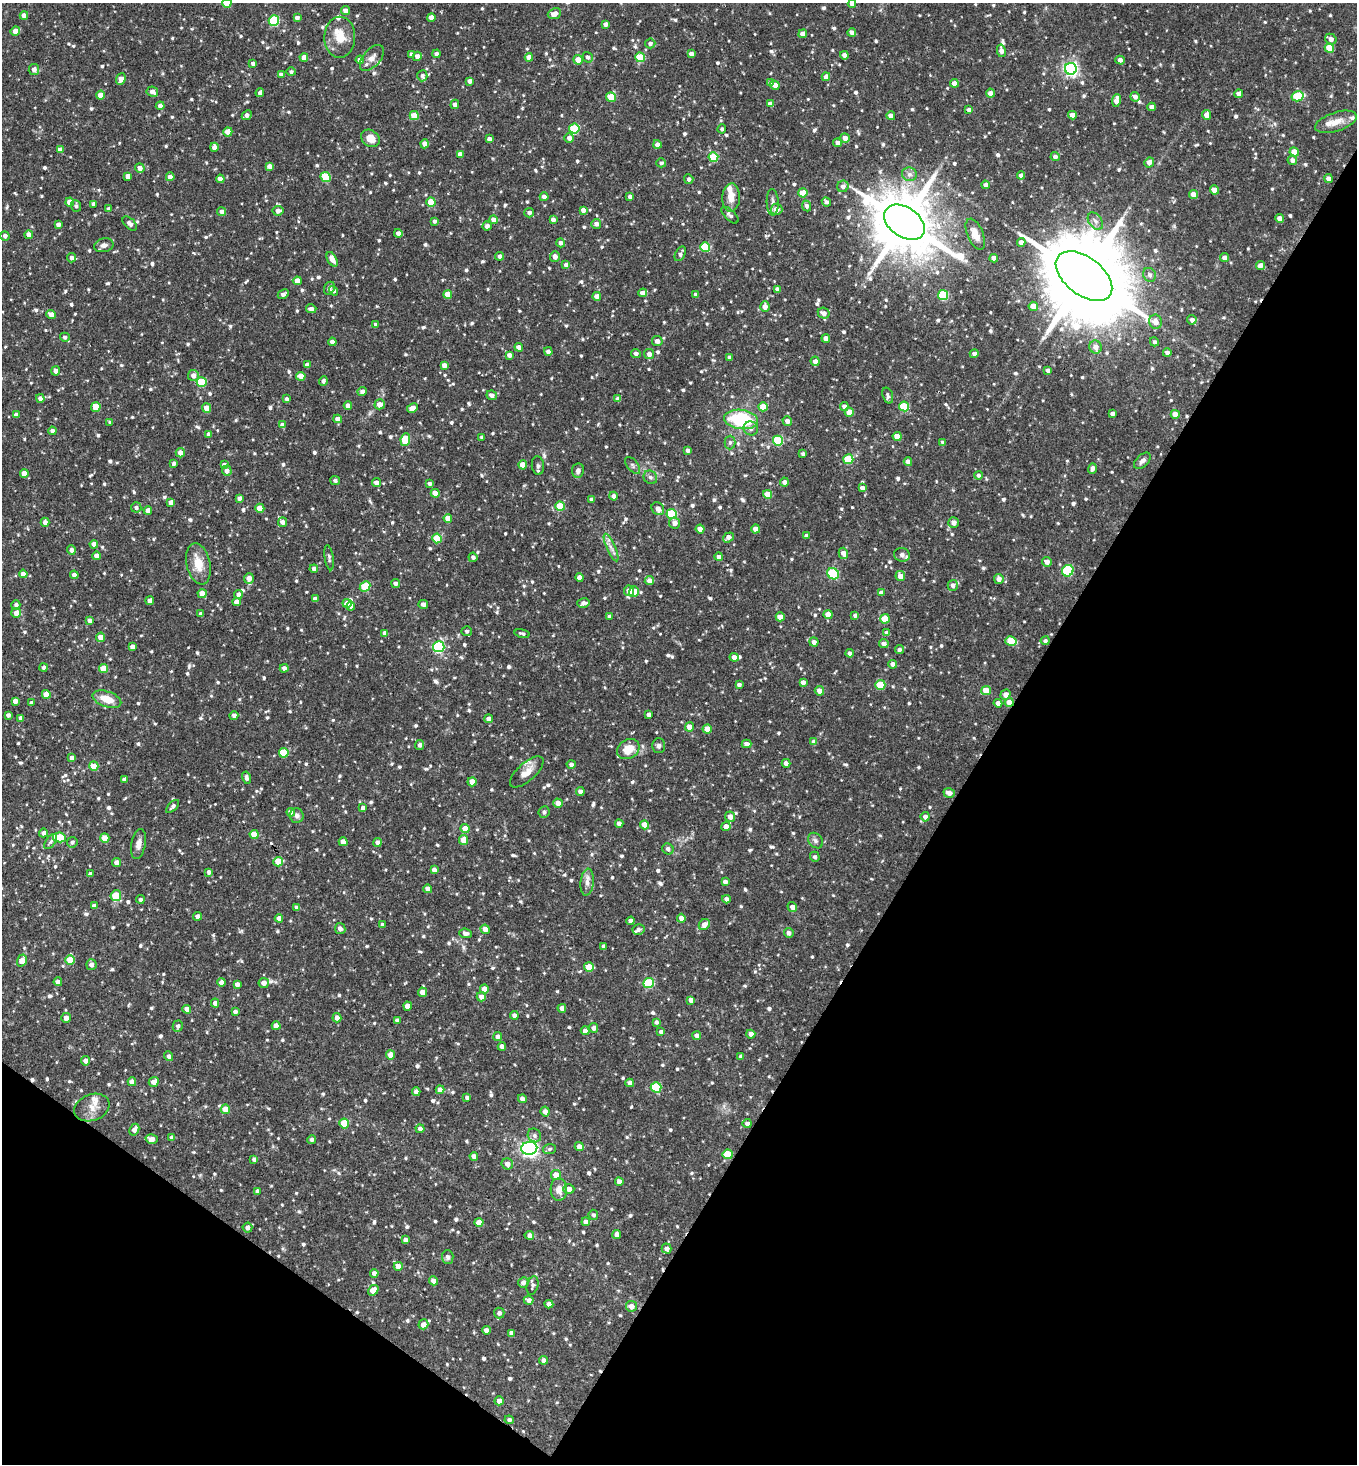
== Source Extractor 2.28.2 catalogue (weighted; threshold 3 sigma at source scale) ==
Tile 15 of 4 x 4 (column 3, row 4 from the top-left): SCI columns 3001-4355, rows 3-1464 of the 5861 x 5853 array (HDU 1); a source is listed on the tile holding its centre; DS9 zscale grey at full resolution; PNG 1359 x 1466 px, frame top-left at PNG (2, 3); each listed source drawn as its Kron ellipse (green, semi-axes under 4 px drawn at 4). Shown black and unused: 33% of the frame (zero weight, under 2 of 3 exposures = <1% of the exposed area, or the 3 px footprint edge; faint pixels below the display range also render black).
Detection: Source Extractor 2.28.2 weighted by HDU 2 'WHT'; one run over the whole footprint, this tile lists its part. Background 0.0914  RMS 0.0057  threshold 0.0256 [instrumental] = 3 sigma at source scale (4.5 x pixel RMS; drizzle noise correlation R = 1.50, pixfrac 1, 0.05/0.05 arcsec/px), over >= 5 px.
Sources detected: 1014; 3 cosmic-ray / hot-pixel residue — neither listed nor drawn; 14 inside a brighter listed object's ellipse — not listed separately; of the other 997, all 500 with FLUX_AUTO >= 1.34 (the completeness limit of this list) listed and drawn (497 fainter detections not listed), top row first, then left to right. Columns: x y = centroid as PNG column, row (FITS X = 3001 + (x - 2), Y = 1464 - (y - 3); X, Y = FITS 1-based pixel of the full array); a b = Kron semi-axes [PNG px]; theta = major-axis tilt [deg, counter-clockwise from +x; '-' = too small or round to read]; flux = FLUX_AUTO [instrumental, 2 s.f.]
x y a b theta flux
227 3 4 4 - 12
852 4 4 4 - 3.4
345 10 4 4 - 3.7
554 14 7 5 22 4.1
24 16 4 4 - 3
431 17 4 4 - 4.7
297 18 4 4 - 2.5
274 21 5 5 - 42
606 24 4 4 - 2.9
15 31 5 4 - 6.3
852 32 4 4 - 3.5
803 34 4 4 - 3.2
340 37 20 15 90 10
1331 39 6 5 - 3.1
650 43 5 5 - 1.6
1329 48 5 4 - 13
1001 51 6 4 -80 3.3
411 54 4 3 - 1.3
436 54 4 4 - 2.2
691 54 4 4 - 3
844 55 4 4 - 2.6
417 56 5 4 - 3.2
304 57 4 4 - 4.3
529 57 4 4 - 3.9
588 57 5 5 - 1.5
640 57 5 5 - 22
372 58 15 8 49 3.9
360 60 4 4 - 3
578 60 5 4 - 6
1120 60 5 4 - 2.4
253 63 4 3 - 1.6
1071 69 6 6 - 150
34 70 5 5 - 2.6
291 72 4 4 - 1.4
281 74 4 4 - 2.1
422 76 5 5 - 1.6
826 77 4 4 - 3.8
121 79 6 4 68 5.5
470 81 4 4 - 3
771 83 4 3 - 1.4
954 83 4 4 - 5.3
775 85 5 4 - 4
152 92 6 5 - 2.8
260 93 4 3 - 1.9
990 93 4 4 - 2.7
1239 94 4 4 - 3.7
101 95 4 4 - 4.5
1298 96 6 5 - 24
611 97 5 4 - 15
1135 97 5 4 - 2.5
1116 101 6 4 81 3.6
455 104 5 4 - 2.7
770 104 4 4 - 3.3
160 106 4 4 - 3.1
1152 107 4 4 - 2.9
969 110 4 4 - 3.1
247 115 5 4 - 2.2
1072 115 4 4 - 4.3
1206 115 5 4 - 4.1
414 116 4 4 - 13
891 116 4 4 - 3.3
1336 122 22 9 18 6.9
574 129 5 5 - 31
722 129 4 4 - 1.3
228 132 4 4 - 7.2
370 138 10 8 -35 6.9
569 138 5 4 - 2.8
845 138 5 4 - 3.5
489 139 4 4 - 2.6
838 143 4 4 - 2.6
424 144 4 4 - 2.9
657 144 4 4 - 3.4
214 147 4 4 - 3.2
60 150 4 4 - 4.5
1294 152 5 4 - 9.1
460 154 4 4 - 3.3
713 157 5 4 - 23
1055 157 4 4 - 2.3
1292 160 5 4 - 2.7
1149 162 5 4 - 3.3
661 163 5 4 - 1.5
269 166 4 4 - 3.1
140 168 5 4 - 3.6
909 174 7 6 - 2.4
1021 175 4 4 - 2.4
128 176 4 4 - 3
170 177 4 4 - 4.2
326 177 5 5 - 23
1329 178 4 4 - 3.2
220 179 4 4 - 3.9
689 179 5 4 - 1.8
985 185 4 4 - 2.1
843 186 6 5 - 2.5
1214 190 4 4 - 5.7
803 193 4 4 - 8.2
1193 195 4 4 - 5.5
544 197 4 4 - 3.1
630 197 4 4 - 2.8
731 198 14 9 88 6.4
70 202 4 4 - 5.3
431 202 4 4 - 14
773 202 13 6 -88 2.3
826 202 5 4 - 1.7
93 204 4 3 - 1.8
76 206 6 5 - 1.4
807 206 5 4 - 1.7
109 209 4 4 - 1.7
777 209 6 5 - 3.7
583 210 4 4 - 2.6
278 211 5 5 - 2.9
222 212 4 4 - 3.1
529 213 5 4 - 1.9
730 215 11 5 -44 1.8
1280 218 4 4 - 4.1
493 220 4 4 - 4
553 220 4 4 - 2.5
434 221 4 3 - 1.4
1095 221 9 6 -54 2.4
904 222 22 15 -35 4700
130 223 9 5 -44 2.3
596 224 5 4 - 2.5
58 225 4 4 - 2.6
487 226 5 4 - 2.2
398 233 4 4 - 2.7
975 234 16 8 -68 5.8
29 235 4 4 - 3.6
5 236 5 4 - 2.3
1021 242 4 4 - 3
561 243 4 4 - 2.2
104 245 10 7 12 3
705 247 5 5 - 24
680 254 8 5 60 2
500 256 4 4 - 2.2
555 257 5 5 - 3.4
72 258 4 4 - 2.1
994 258 4 4 - 3.4
1224 258 4 4 - 3
332 259 8 4 -62 3.7
566 265 4 4 - 3.1
1260 265 4 4 - 3
1150 275 7 6 - 1.8
1084 276 32 19 -38 11000
297 281 4 4 - 4.8
329 288 7 5 66 1.7
777 289 4 4 - 2.7
334 291 5 4 - 1.5
643 293 5 4 - 3.4
283 294 6 3 28 1.9
448 294 4 4 - 8
696 294 4 4 - 1.7
943 295 5 5 - 31
597 296 4 4 - 3.3
1033 306 4 4 - 5.6
765 307 5 4 - 3.3
311 309 5 4 - 1.9
824 313 6 5 - 3.3
51 315 5 4 - 4.8
1192 320 5 4 - 2.5
1155 322 7 6 - 4
376 324 4 4 - 1.6
65 337 5 4 - 1.5
826 338 4 4 - 3.3
657 341 5 5 - 2.8
332 342 4 4 - 4.2
1154 342 5 4 - 1.4
519 347 4 4 - 4.5
1096 347 6 6 - 3.5
548 351 4 4 - 2.9
636 353 5 4 - 1.8
1167 353 4 4 - 2.3
649 354 5 5 - 2.8
974 354 5 4 - 2.4
509 355 4 4 - 2.8
729 357 4 4 - 2.2
815 361 5 4 - 2.9
307 365 4 4 - 3
444 365 4 4 - 3.2
1048 370 4 4 - 2.1
56 371 4 4 - 2.6
193 375 5 5 - 3.4
301 376 5 4 - 3.8
323 381 4 3 - 1.4
202 382 5 5 - 22
362 392 4 4 - 2.3
492 395 5 4 - 2.5
888 396 8 5 -71 1.5
40 398 4 4 - 3.1
286 399 4 3 - 1.5
618 399 4 4 - 2.8
380 404 5 5 - 4.1
348 406 4 4 - 2.9
844 406 4 4 - 2.6
904 406 5 5 - 25
96 407 5 4 - 15
763 407 4 4 - 8.9
207 408 5 4 - 8.4
412 408 6 4 27 3.8
849 412 4 4 - 9.2
1112 414 4 4 - 2
1175 414 4 4 - 4.9
16 415 4 4 - 2.4
338 419 4 4 - 3.5
741 419 17 9 -8 40
787 421 5 4 - 2.9
110 422 4 3 - 1.4
282 425 4 4 - 3
751 428 7 7 - 2
52 431 4 4 - 2.2
209 434 4 4 - 2.2
897 436 4 4 - 7.4
482 437 4 4 - 1.9
405 440 6 5 - 19
778 441 5 5 - 32
730 442 7 5 89 1.4
943 442 4 3 - 1.5
688 450 4 4 - 2
180 453 4 4 - 3.5
803 454 4 3 - 1.6
848 459 5 5 - 21
1142 461 10 6 46 2.3
908 462 4 4 - 3.1
174 463 4 3 - 1.5
224 465 4 4 - 2.8
523 465 4 4 - 8.7
633 465 10 5 -50 1.5
538 466 9 6 -82 1.6
1092 468 5 3 - 2.2
578 470 7 6 - 2.2
227 471 5 5 - 2.9
24 473 4 4 - 6
978 475 4 4 - 1.4
650 477 7 6 - 1.6
335 480 5 4 - 1.5
784 482 4 4 - 2.4
376 483 4 4 - 3
429 483 4 4 - 1.6
862 488 4 4 - 2.4
435 493 4 4 - 6.9
768 494 4 4 - 9.3
613 496 4 4 - 2.5
239 498 4 4 - 1.9
591 499 4 3 - 1.5
171 502 4 4 - 3.2
560 506 5 4 - 16
136 507 5 5 - 1.5
260 508 4 4 - 7.9
658 509 7 5 -47 3.4
148 510 4 4 - 3.4
672 514 5 5 - 34
448 518 4 4 - 6.5
45 522 4 4 - 2.9
282 522 5 4 - 2.7
674 523 5 5 - 3
954 523 5 5 - 3.1
700 529 4 4 - 5.4
756 529 4 4 - 5.8
806 536 4 3 - 1.5
728 537 6 4 35 3.4
437 538 5 4 - 18
94 544 4 4 - 3.9
611 547 15 4 -66 2.9
71 550 4 4 - 2.3
843 553 5 4 - 3.5
902 555 8 7 - 2.6
96 556 4 4 - 2.9
473 557 4 4 - 1.7
719 557 4 4 - 2.8
329 558 13 4 -82 1.4
1047 562 5 4 - 3.2
198 564 21 12 -77 10
314 569 4 4 - 2.1
1068 571 6 5 - 41
23 574 4 4 - 3.3
833 574 6 5 - 40
74 575 4 4 - 2.9
900 576 5 5 - 4.2
580 577 4 4 - 3.6
249 578 5 5 - 4.3
999 579 5 4 - 3
649 581 4 4 - 3.8
395 584 4 4 - 2
953 585 5 5 - 2.4
365 587 6 5 - 21
629 591 5 5 - 4.8
634 592 5 5 - 8.6
881 593 4 4 - 3.1
202 594 4 4 - 6.7
238 595 4 4 - 3.4
315 599 4 4 - 3.2
150 601 4 4 - 3
236 602 4 4 - 3.9
347 603 4 4 - 3.7
583 603 6 4 15 2.4
423 604 5 4 - 2.1
16 605 5 4 - 1.7
351 606 4 4 - 2.9
16 613 5 5 - 4.3
201 614 4 4 - 1.9
828 615 4 4 - 6.4
855 615 4 4 - 1.5
610 616 4 4 - 2.5
780 617 4 4 - 6.9
885 619 5 4 - 8.8
90 620 4 4 - 2.5
467 631 5 5 - 1.4
385 633 4 4 - 2.6
522 633 7 4 -13 1.4
887 633 4 4 - 3.4
101 637 4 4 - 5.3
1011 641 5 5 - 16
1045 641 4 4 - 1.3
814 642 4 4 - 2.7
884 644 5 4 - 2.3
132 647 4 4 - 2.5
439 647 6 5 - 60
899 649 4 4 - 1.4
850 653 4 4 - 2.4
734 657 4 4 - 3.5
893 664 4 4 - 3
43 668 4 4 - 1.4
284 668 4 4 - 2.2
103 669 4 4 - 11
803 682 4 4 - 2.6
739 685 4 4 - 1.7
880 685 5 5 - 19
819 691 4 4 - 3.3
986 691 5 4 - 9.1
46 694 4 4 - 7.2
1005 695 5 5 - 3.6
107 699 15 7 -18 9.1
15 701 4 4 - 3.3
1009 702 4 4 - 7.3
31 703 4 3 - 1.6
998 703 4 4 - 2.9
8 715 4 4 - 1.9
649 715 4 4 - 2.5
234 716 4 4 - 2.7
21 718 4 4 - 3.6
489 719 4 4 - 3.5
689 727 4 4 - 5.4
707 729 4 4 - 7.4
814 742 4 4 - 3.3
746 744 5 4 - 3.4
420 745 5 4 - 1.8
659 746 7 6 - 1.8
628 749 12 9 33 10
284 753 5 4 - 18
72 758 4 4 - 3.1
786 763 4 4 - 2.8
571 764 4 4 - 1.9
94 766 4 4 - 8.6
527 772 21 9 42 6.2
246 778 6 4 -77 1.8
124 779 4 4 - 2.5
472 782 4 4 - 5.3
580 791 4 4 - 2.5
949 793 6 4 -17 3.5
558 803 5 4 - 4.2
173 806 8 4 45 1.4
363 808 4 4 - 3
291 812 4 4 - 4.2
544 812 6 5 - 1.6
297 816 7 7 - 2.1
730 817 5 5 - 3.7
925 817 4 4 - 2.6
619 824 4 4 - 3
645 825 4 4 - 6.9
726 826 4 4 - 3.2
465 829 4 4 - 7.6
43 833 4 4 - 2.1
254 834 4 4 - 11
59 837 6 5 - 22
105 838 4 4 - 7.8
464 840 5 4 - 7.4
815 841 8 6 -47 1.8
51 842 9 4 51 1.4
72 842 5 5 - 1.6
343 842 4 4 - 5.6
378 843 4 4 - 2.2
138 844 15 7 79 3.5
668 849 6 5 - 2.1
815 857 5 4 - 1.4
278 862 5 4 - 12
117 863 4 4 - 3.9
434 870 4 4 - 2.9
209 872 4 4 - 1.9
90 874 4 3 - 1.5
587 882 13 6 84 3.4
725 882 4 4 - 2.8
428 889 4 4 - 3.4
116 896 5 5 - 16
140 899 4 4 - 1.4
726 899 4 4 - 2.7
94 906 4 4 - 2.2
792 907 5 4 - 3.7
297 908 4 4 - 2.8
197 916 4 4 - 2.8
279 918 4 4 - 3
681 918 4 4 - 4
631 921 4 4 - 3
383 925 4 4 - 2.1
704 925 6 5 - 3.6
340 929 5 5 - 2.3
485 929 5 4 - 3.9
638 929 6 5 - 1.5
465 933 6 4 -5 2.2
789 933 5 4 - 2.2
604 946 4 4 - 2.5
22 960 6 4 73 7.1
70 960 5 4 - 15
91 965 5 5 - 3.1
589 967 5 4 - 13
58 982 4 4 - 3
222 982 4 4 - 3.2
264 983 5 5 - 3.5
649 983 5 5 - 31
237 984 4 4 - 2.7
484 989 4 4 - 6
422 992 4 4 - 3.9
481 997 4 4 - 3.4
691 1000 4 4 - 2.9
215 1003 4 4 - 2.5
408 1006 4 4 - 4.8
562 1008 4 4 - 3.3
187 1009 4 4 - 3.5
235 1012 4 4 - 2.1
514 1015 4 4 - 2.4
66 1018 5 5 - 3.2
337 1018 4 4 - 3.1
397 1020 4 4 - 1.9
656 1022 4 4 - 1.6
178 1026 5 5 - 1.6
276 1026 4 4 - 4.5
594 1028 5 4 - 2.3
585 1031 4 4 - 3.1
661 1032 4 4 - 2.4
751 1034 4 4 - 3.5
498 1036 4 4 - 2.2
697 1036 4 4 - 2.8
502 1046 4 4 - 2.9
391 1055 4 4 - 6.1
169 1056 5 4 - 1.9
741 1056 4 4 - 1.7
85 1061 4 4 - 3
132 1082 4 4 - 4.2
154 1082 5 5 - 3.6
630 1083 4 4 - 3.7
656 1087 5 5 - 32
440 1090 4 4 - 3.6
416 1092 4 4 - 3.1
467 1097 4 4 - 1.8
522 1099 4 4 - 2.8
92 1108 18 13 20 6.8
225 1109 4 4 - 9.4
545 1112 5 4 - 3.2
344 1124 5 5 - 15
747 1124 4 4 - 2.5
420 1129 4 4 - 2.2
134 1130 6 4 62 2.9
534 1135 7 6 - 1.6
172 1138 4 4 - 3.1
152 1139 6 5 - 3.7
312 1140 4 4 - 1.9
579 1147 4 4 - 3.6
529 1148 8 6 5 230
549 1149 6 5 - 1.4
728 1154 5 5 - 15
474 1156 4 4 - 2.7
254 1159 4 4 - 2.1
507 1164 5 5 - 3.6
556 1175 5 5 - 7.2
619 1182 4 4 - 3.3
569 1189 5 5 - 4.2
559 1190 11 8 -88 5.2
257 1191 4 3 - 1.6
593 1215 5 4 - 1.5
586 1222 4 4 - 3.2
479 1223 4 4 - 6.3
247 1228 5 5 - 2.7
617 1234 4 4 - 2.9
529 1235 5 4 - 2.7
405 1240 4 4 - 2.3
667 1249 5 5 - 2.5
448 1257 7 6 - 1.7
398 1266 4 4 - 6.2
374 1273 4 4 - 3
433 1281 4 4 - 3.1
523 1282 5 5 - 2.6
533 1285 9 5 75 1.5
373 1290 6 4 40 6.5
529 1300 5 4 - 2.4
549 1304 4 4 - 3.9
631 1306 5 5 - 4
499 1313 5 5 - 1.9
423 1324 5 5 - 3.5
486 1330 4 4 - 2.6
511 1333 4 4 - 2.7
543 1360 4 4 - 2.6
499 1401 4 4 - 3.3
509 1420 4 4 - 1.5
Overlapping masked pixels (flux is a lower limit): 1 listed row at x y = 1009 702
Isophote crosses this tile's border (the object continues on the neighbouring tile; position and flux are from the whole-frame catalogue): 2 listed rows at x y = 227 3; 852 4